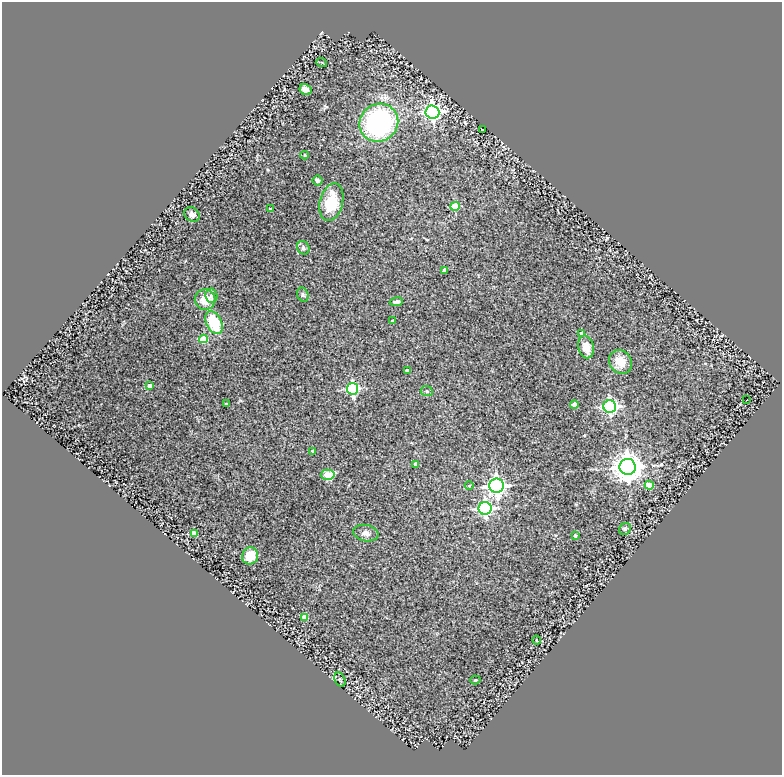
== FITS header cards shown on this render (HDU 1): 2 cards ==
NAXIS1  =                  780
NAXIS2  =                  773

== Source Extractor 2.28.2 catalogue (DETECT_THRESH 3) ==
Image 780 x 773 px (HDU 1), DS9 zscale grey, 1 PNG px = 1 image px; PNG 784 x 777 px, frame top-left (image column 1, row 773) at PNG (2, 2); each listed source drawn as its Kron ellipse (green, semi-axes under 4 px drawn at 4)
Background 0.286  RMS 0.031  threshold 0.0928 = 3 sigma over >= 5 px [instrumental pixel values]
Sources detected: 48; all 48 listed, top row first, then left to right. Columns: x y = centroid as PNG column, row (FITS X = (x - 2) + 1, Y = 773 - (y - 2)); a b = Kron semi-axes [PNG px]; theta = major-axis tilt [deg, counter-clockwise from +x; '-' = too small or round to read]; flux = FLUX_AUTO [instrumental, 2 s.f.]
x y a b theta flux
322 63 5 3 - 2.2
305 90 6 5 - 9.1
432 112 7 6 - 600
379 123 20 18 37 330
482 130 3 2 - 1.5
305 155 4 3 - 1.7
317 180 5 5 - 5
331 202 19 11 75 57
455 206 5 4 - 71
270 209 3 3 - 3
192 214 8 7 - 8.5
303 248 7 6 - 5.4
445 270 4 3 - 11
303 295 7 5 -73 4.2
211 296 7 6 - 6.9
205 299 10 10 - 30
396 302 6 4 11 5.9
393 321 3 3 - 3.6
214 323 12 7 -63 74
582 333 4 3 - 10
203 339 4 4 - 57
586 347 11 7 -78 23
620 362 12 11 - 31
407 370 4 3 - 6.8
150 386 4 4 - 12
353 389 6 5 - 300
427 391 6 5 - 3.5
747 400 3 2 - 2
226 404 4 2 - 1.7
574 404 4 4 - 18
610 407 6 6 - 490
313 451 4 3 - 5.4
416 464 4 4 - 16
628 467 8 8 - 3200
328 475 7 5 -1 55
469 485 4 3 - 2
649 485 4 4 - 43
496 486 7 7 - 820
485 508 6 6 - 470
625 529 6 5 - 3.2
194 533 4 4 - 27
366 533 13 8 -11 11
575 536 3 3 - 3.7
250 556 8 8 - 40
304 617 4 4 - 28
537 640 4 3 - 1.8
340 679 8 5 -64 3.8
475 680 5 4 - 3.6